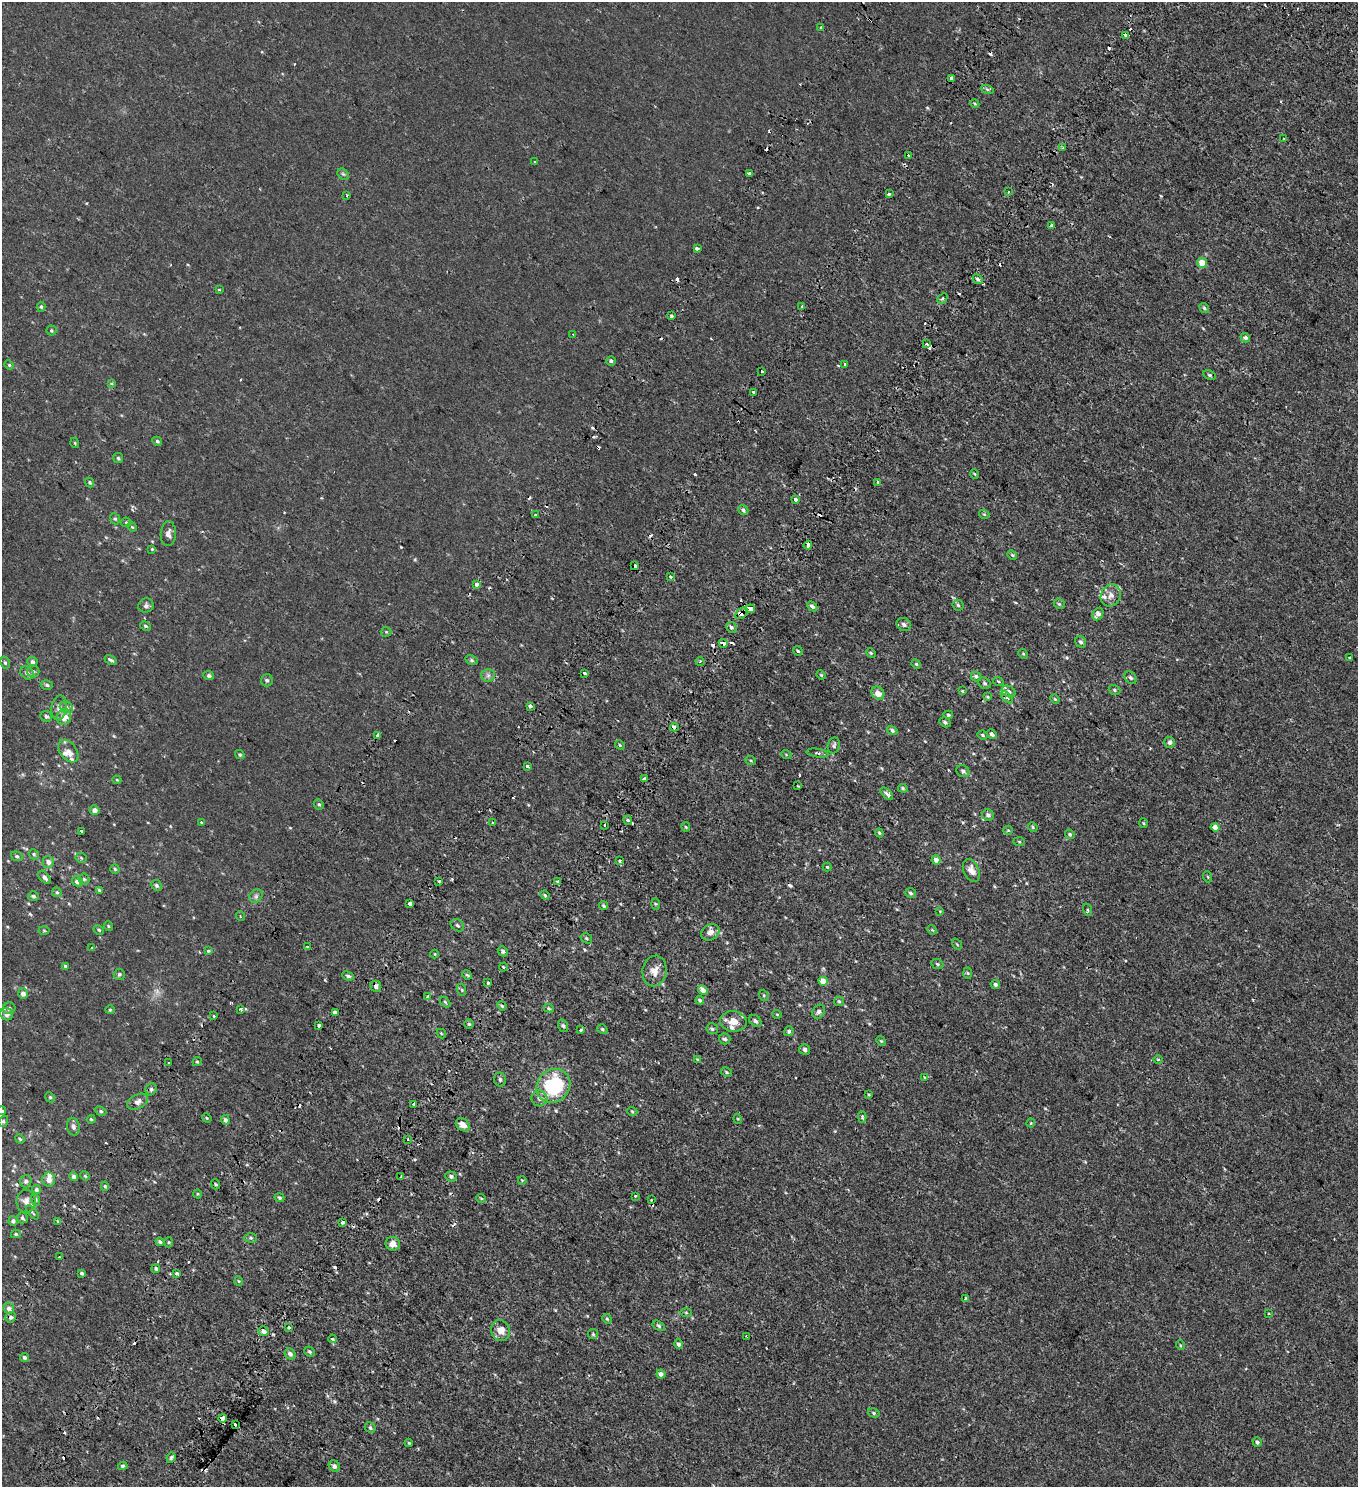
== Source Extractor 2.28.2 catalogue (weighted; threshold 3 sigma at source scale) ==
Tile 7 of 4 x 4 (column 3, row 2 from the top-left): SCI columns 3140-4495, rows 3149-4633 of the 6341 x 6289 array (HDU 1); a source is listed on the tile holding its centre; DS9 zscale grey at full resolution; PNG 1360 x 1489 px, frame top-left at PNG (2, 2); each listed source drawn as its Kron ellipse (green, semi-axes under 4 px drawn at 4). Shown black and unused: <1% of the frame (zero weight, under 2 of 3 exposures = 11% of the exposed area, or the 3 px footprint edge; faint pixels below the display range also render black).
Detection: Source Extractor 2.28.2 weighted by HDU 2 'WHT'; one run over the whole footprint, this tile lists its part. Background -1.22e-04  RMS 0.0034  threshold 0.0153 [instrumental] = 3 sigma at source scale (4.5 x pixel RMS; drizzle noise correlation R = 1.50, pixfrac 1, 0.0396/0.0396 arcsec/px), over >= 5 px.
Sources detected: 371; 1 too faint to see at this stretch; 48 cosmic-ray / hot-pixel residue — neither listed nor drawn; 9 inside a brighter listed object's ellipse — not listed separately; the other 313 listed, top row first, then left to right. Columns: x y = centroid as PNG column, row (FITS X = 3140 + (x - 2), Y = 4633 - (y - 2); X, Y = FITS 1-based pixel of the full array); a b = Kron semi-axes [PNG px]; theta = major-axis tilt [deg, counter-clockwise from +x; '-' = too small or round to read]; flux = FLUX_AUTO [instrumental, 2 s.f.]
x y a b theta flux
821 28 3 3 - 0.68
1126 36 4 3 - 3.4
951 78 4 3 - 1.3
987 89 7 4 -19 0.49
975 104 4 3 - 0.33
1284 138 3 3 - 0.96
1063 148 3 3 - 0.41
909 155 3 3 - 2
535 162 4 2 - 0.22
749 173 3 3 - 3.9
343 174 6 5 - 0.53
1008 192 3 3 - 0.97
889 194 3 3 - 2
347 195 3 3 - 0.32
1051 226 3 3 - 1.7
697 248 4 3 - 2.1
1202 263 5 4 - 3.5
978 279 5 4 - 0.75
219 290 3 2 - 0.43
942 298 6 3 43 0.45
802 306 3 3 - 1.4
41 307 5 4 - 0.46
1204 308 5 4 - 0.51
671 316 3 3 - 0.81
51 330 5 5 - 0.45
573 334 3 2 - 0.51
1245 338 5 4 - 0.86
926 344 3 3 - 1.8
611 361 5 4 - 0.54
844 364 4 3 - 1.4
9 365 5 4 - 0.36
762 371 2 2 - 0.45
1209 375 7 4 -26 0.53
111 383 4 4 - 0.5
753 392 4 3 - 0.42
157 441 5 4 - 0.43
75 443 5 3 - 0.28
118 458 5 5 - 0.47
975 474 5 3 - 0.26
90 482 5 4 - 0.5
878 482 4 3 - 1.8
796 500 3 3 - 2.5
743 510 5 4 - 0.6
984 514 5 3 - 0.31
535 515 3 3 - 0.5
115 519 6 4 -66 0.48
126 522 5 5 - 0.41
132 527 5 4 - 0.37
168 534 12 7 87 1.5
808 545 4 3 - 3.7
152 549 3 3 - 0.3
1012 555 5 4 - 0.39
635 566 3 3 - 2.1
670 576 3 3 - 0.51
476 584 4 3 - 3.1
1111 595 11 10 - 2.2
1059 604 6 5 - 0.45
958 605 5 5 - 0.58
146 606 8 7 - 0.96
812 606 6 4 -43 0.81
750 609 5 4 - 13
742 613 7 5 41 2.6
1098 614 6 5 - 1.9
904 624 7 6 - 1
145 626 6 4 -28 0.46
731 627 5 5 - 0.65
386 632 5 5 - 0.38
1081 642 6 5 - 0.85
723 643 4 3 - 1.1
798 651 5 3 - 0.49
871 653 5 4 - 0.39
1023 654 5 4 - 0.35
1349 657 3 2 - 0.32
111 660 7 4 -29 0.66
472 660 6 4 -28 0.55
32 662 5 5 - 0.77
700 662 4 3 - 0.39
5 663 6 4 -62 0.56
916 664 5 4 - 0.39
33 671 6 6 - 0.81
27 673 7 6 - 1
585 673 3 3 - 3.9
488 675 7 6 - 0.92
821 675 5 4 - 0.36
209 676 5 4 - 0.91
976 676 5 4 - 0.67
1130 678 7 5 -45 0.79
267 680 6 6 - 0.67
998 681 5 3 - 0.31
985 683 7 5 -32 0.63
47 685 6 4 -16 0.61
1115 690 6 4 -18 0.56
962 691 4 3 - 0.28
1009 692 7 5 -28 1.2
878 693 7 6 - 2.5
988 697 4 3 - 0.34
1007 697 7 3 -45 0.52
1055 699 5 4 - 0.38
530 706 3 3 - 3.2
66 707 7 5 -30 0.84
59 708 13 7 83 1.6
948 715 5 4 - 0.42
46 716 6 5 - 0.72
64 717 8 7 - 3.6
945 722 6 4 -30 0.56
674 727 4 3 - 1.1
892 730 5 4 - 0.75
992 734 5 4 - 0.9
983 735 5 3 - 0.38
378 736 4 3 - 1.7
1170 742 5 5 - 0.94
620 745 5 4 - 0.36
834 745 8 6 74 0.75
68 751 13 8 -54 2.1
817 753 11 3 -9 0.61
786 754 5 3 - 0.28
240 755 5 3 - 0.4
751 761 5 3 - 0.32
527 766 3 3 - 0.49
963 771 7 5 -33 0.82
644 779 4 3 - 2.4
117 780 4 3 - 0.31
797 785 2 2 - 0.29
903 788 5 4 - 0.45
887 794 8 4 -43 1.1
319 804 5 4 - 0.53
94 810 5 5 - 1.4
988 815 6 5 - 0.95
628 820 5 4 - 0.44
202 822 3 3 - 1.3
492 822 3 2 - 0.47
1143 823 5 3 - 0.31
605 825 4 2 - 0.39
686 827 5 4 - 0.35
1033 827 5 4 - 0.41
1215 827 4 4 - 2.1
1008 830 5 4 - 0.36
81 831 3 2 - 0.39
879 833 4 3 - 0.36
1070 834 5 4 - 0.5
1019 842 6 4 -2 0.39
34 854 5 4 - 0.48
17 856 6 4 -21 0.52
81 858 5 5 - 0.44
936 860 4 4 - 1.5
620 861 3 3 - 4.9
48 862 6 5 - 1.5
827 867 4 4 - 0.4
115 869 4 4 - 0.39
971 870 12 7 -64 2.5
45 877 8 4 -46 1
1208 877 5 3 - 0.29
84 879 5 5 - 0.59
77 881 5 5 - 1.2
439 881 3 2 - 0.36
558 881 3 3 - 1.3
156 885 5 5 - 0.71
99 890 4 4 - 0.45
57 892 5 4 - 0.48
910 893 5 4 - 0.62
545 895 5 4 - 0.42
33 896 5 5 - 0.62
256 896 7 6 - 0.84
410 904 4 4 - 3
655 904 6 4 -88 0.41
604 906 5 4 - 0.54
1088 910 6 3 -71 0.43
940 911 4 4 - 0.25
240 916 5 3 - 0.27
457 925 7 5 -35 0.64
108 926 5 3 - 0.29
99 930 5 4 - 0.45
932 930 5 4 - 0.32
44 931 5 3 - 0.31
710 932 9 7 30 2
586 938 6 5 - 0.51
957 944 6 3 -53 0.32
307 947 3 3 - 0.52
91 948 3 2 - 0.31
208 951 4 3 - 0.37
503 951 5 4 - 0.77
435 954 4 3 - 0.24
937 964 6 5 - 0.53
65 966 4 4 - 0.44
503 967 4 3 - 0.29
655 971 15 12 80 3.3
968 973 6 4 -88 0.4
119 974 6 5 - 0.64
467 975 5 4 - 0.43
348 976 6 4 -22 0.62
823 981 5 4 - 3.1
488 983 3 3 - 2.3
995 984 5 4 - 0.72
376 986 6 5 - 1.2
462 990 6 4 -72 0.41
703 990 5 4 - 1.9
23 994 5 5 - 1.5
764 995 6 4 -70 0.41
427 996 4 3 - 0.82
700 1000 4 3 - 0.64
839 1001 5 4 - 0.48
445 1002 6 4 -45 0.4
502 1006 5 3 - 0.42
9 1008 6 6 - 0.7
549 1008 5 4 - 0.39
241 1009 3 3 - 0.95
110 1010 4 4 - 0.39
335 1012 3 3 - 1.7
819 1012 7 6 - 0.87
7 1014 6 6 - 1.4
777 1014 5 3 - 0.25
214 1016 3 2 - 0.48
733 1021 13 10 -5 3.4
755 1021 7 5 -40 0.83
469 1024 5 5 - 0.47
319 1026 3 3 - 1.9
563 1026 6 5 - 0.56
602 1029 5 4 - 0.52
712 1029 6 5 - 0.62
580 1030 3 3 - 1.1
789 1031 5 4 - 0.63
441 1034 5 4 - 0.55
725 1039 6 5 - 0.79
881 1041 5 4 - 0.37
805 1049 5 5 - 0.73
697 1059 4 3 - 0.3
1158 1059 4 3 - 0.3
169 1062 3 3 - 0.52
197 1062 5 3 - 0.34
727 1072 6 4 -29 0.42
924 1077 3 2 - 0.3
500 1080 7 6 - 0.76
553 1086 18 16 45 24
151 1089 6 5 - 0.8
869 1095 3 3 - 0.43
50 1097 5 4 - 0.46
539 1098 8 8 - 1.2
138 1102 11 7 27 1.8
414 1104 4 4 - 2.5
2 1111 4 4 - 0.51
101 1111 6 4 -24 0.52
632 1111 5 3 - 0.35
862 1117 6 4 -88 0.86
207 1118 5 4 - 0.34
91 1119 4 4 - 0.34
738 1119 5 3 - 0.28
225 1120 5 4 - 1.1
3 1121 5 4 - 0.48
1031 1123 4 4 - 0.28
463 1125 8 5 -38 2.5
73 1127 9 6 -77 1.1
20 1139 5 3 - 0.34
408 1139 3 2 - 0.4
85 1176 5 4 - 0.37
451 1176 5 5 - 0.75
74 1177 4 4 - 1.3
401 1177 3 2 - 0.56
49 1179 7 6 - 1.9
522 1180 4 3 - 0.24
26 1181 6 5 - 0.73
215 1184 5 3 - 0.38
105 1186 4 4 - 0.53
36 1189 4 4 - 1.1
198 1194 5 3 - 0.29
635 1196 3 2 - 0.26
279 1198 5 4 - 0.46
481 1198 4 3 - 0.33
36 1200 6 4 -72 0.48
651 1200 2 2 - 0.19
26 1201 11 9 -87 2
32 1212 8 3 -49 0.45
22 1218 5 5 - 0.63
13 1221 5 4 - 0.93
57 1221 3 3 - 1
343 1223 3 3 - 1
16 1234 5 4 - 0.42
251 1238 6 5 - 0.52
160 1242 4 4 - 0.7
169 1242 5 3 - 0.31
393 1244 7 7 - 2.1
59 1257 3 3 - 1.3
156 1268 4 4 - 0.7
82 1273 4 3 - 0.56
177 1273 3 3 - 1.4
239 1281 4 4 - 0.32
965 1298 3 3 - 0.76
9 1308 5 5 - 1.6
686 1313 6 4 -2 0.35
1268 1313 3 2 - 0.38
11 1317 5 5 - 0.93
607 1319 5 4 - 0.45
659 1326 7 4 -31 0.54
289 1327 3 3 - 1.3
264 1331 5 4 - 1.9
501 1331 10 9 - 3
593 1334 5 5 - 0.43
746 1336 3 2 - 0.26
332 1339 4 3 - 0.42
679 1344 5 4 - 0.85
1180 1345 5 3 - 0.28
310 1352 5 4 - 0.54
290 1354 6 5 - 1.2
25 1357 4 4 - 0.72
661 1374 4 4 - 1.2
874 1413 6 4 -18 0.5
222 1418 4 4 - 5.9
235 1424 3 2 - 0.31
370 1428 6 4 -48 0.53
1257 1442 5 4 - 0.72
409 1443 4 4 - 0.31
171 1458 5 3 - 0.53
123 1466 4 4 - 0.57
334 1466 6 5 - 0.93
Overlapping masked pixels (flux is a lower limit): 8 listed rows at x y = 808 545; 750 609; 742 613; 723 643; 674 727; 378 736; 376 986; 222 1418
Isophote crosses this tile's border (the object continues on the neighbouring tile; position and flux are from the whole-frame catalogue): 1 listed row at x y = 2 1111